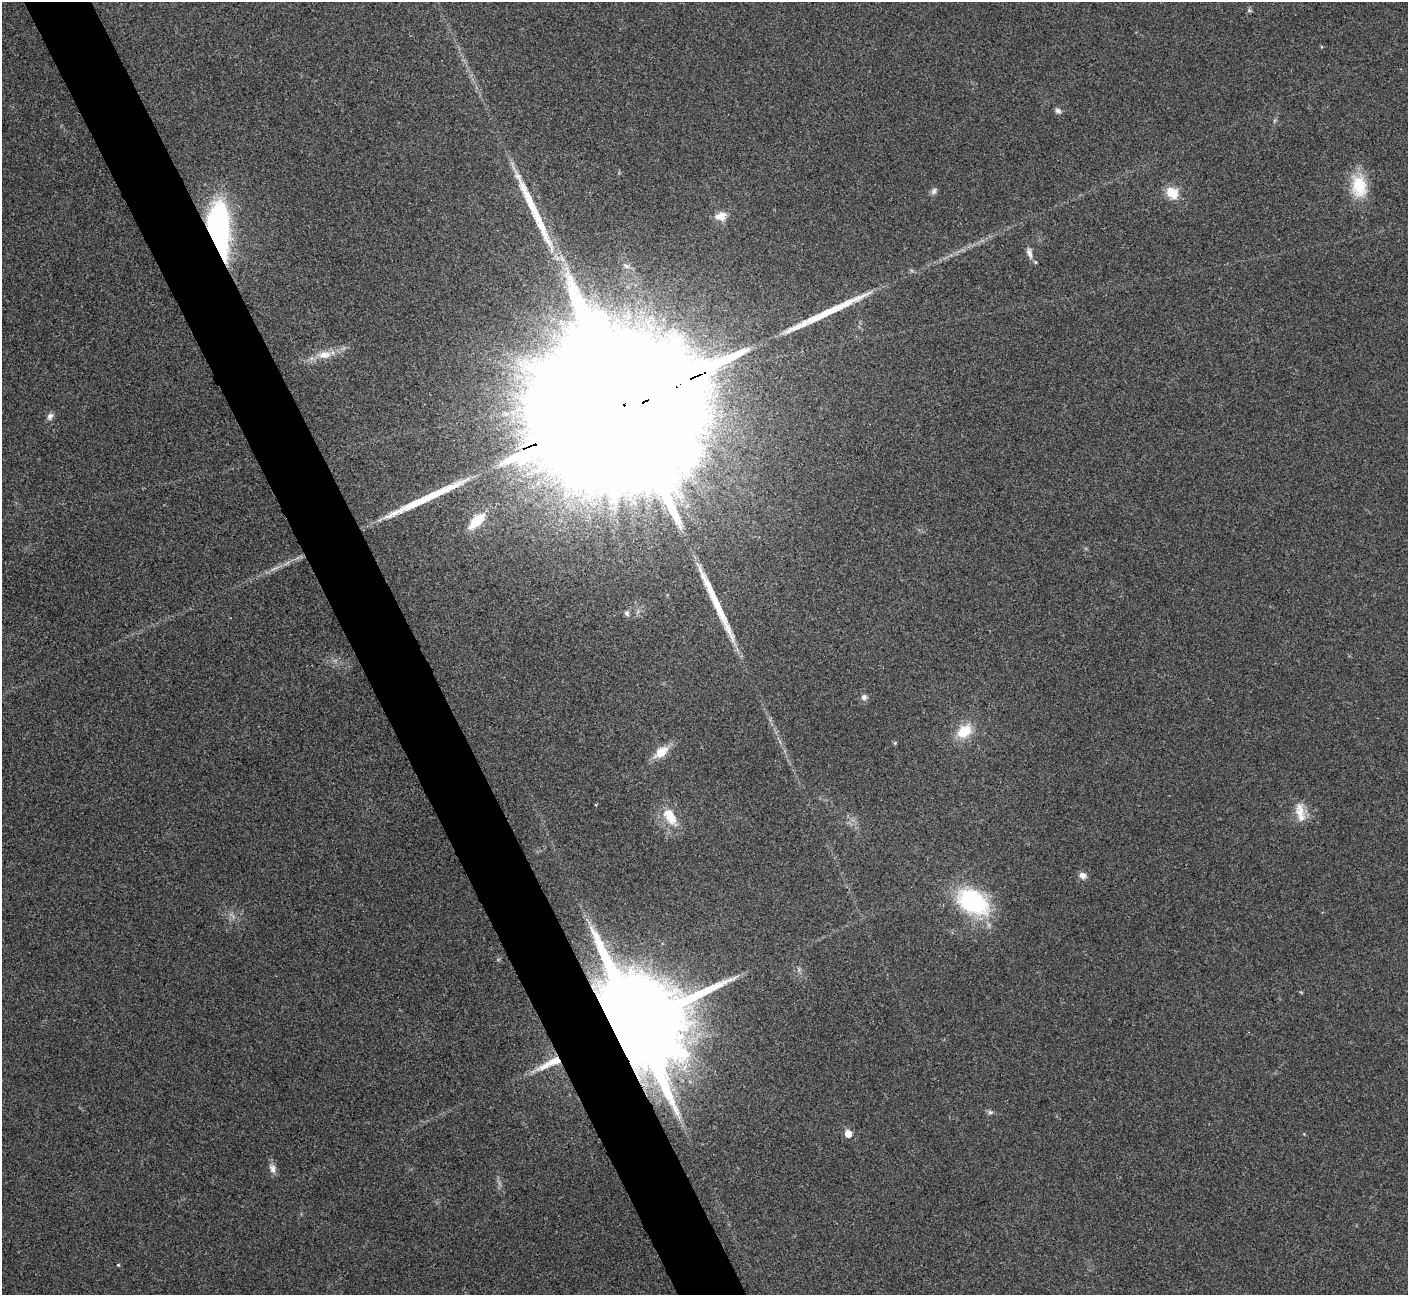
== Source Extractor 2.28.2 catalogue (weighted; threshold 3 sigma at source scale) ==
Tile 11 of 4 x 4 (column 3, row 3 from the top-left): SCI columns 2816-4221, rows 1453-2745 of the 5634 x 5622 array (HDU 1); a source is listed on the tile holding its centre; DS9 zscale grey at full resolution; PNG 1410 x 1297 px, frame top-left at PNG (2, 2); no overlay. Shown black and unused: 5% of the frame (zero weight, under 3 of 4 exposures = <1% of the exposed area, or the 3 px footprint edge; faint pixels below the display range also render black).
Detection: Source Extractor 2.28.2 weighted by HDU 2 'WHT'; one run over the whole footprint, this tile lists its part. Background 0.0537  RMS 0.0067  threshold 0.0302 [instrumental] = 3 sigma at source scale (4.5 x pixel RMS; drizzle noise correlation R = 1.50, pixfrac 1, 0.05/0.05 arcsec/px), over >= 5 px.
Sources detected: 33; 4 long thin detections or spike segments (spike, bleed or trail) — not listed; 1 inside a brighter listed object's ellipse — not listed separately; the other 28 listed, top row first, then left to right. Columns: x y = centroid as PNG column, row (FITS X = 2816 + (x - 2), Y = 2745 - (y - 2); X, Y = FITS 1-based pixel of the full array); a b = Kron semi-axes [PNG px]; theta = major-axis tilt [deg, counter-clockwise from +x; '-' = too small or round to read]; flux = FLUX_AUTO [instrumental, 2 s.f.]
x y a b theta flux
1249 10 6 5 - 1.1
1058 111 9 6 -34 2.1
1359 186 29 19 -80 23
934 191 9 6 62 2.1
1172 193 17 14 -42 11
721 216 15 11 8 6.4
219 230 53 19 -87 160
1029 253 14 6 -72 3.3
626 266 12 5 -33 2.8
324 355 19 10 8 8.6
619 408 114 31 23 150000
50 416 9 7 62 2.6
477 521 20 9 45 19
627 613 7 6 - 1.8
864 697 8 8 - 2.3
964 731 19 13 40 16
661 752 16 9 37 12
596 805 3 3 - 0.52
1300 811 22 12 -80 9.7
670 817 28 14 -57 15
1083 875 8 8 - 3.9
973 902 28 18 -31 85
636 1023 26 23 -57 19000
550 1063 41 8 25 15
990 1112 7 6 - 1.5
848 1134 6 5 - 9.1
272 1169 12 8 -84 3.6
118 1265 4 3 - 0.65
Overlapping masked pixels (flux is a lower limit): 4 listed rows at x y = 219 230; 619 408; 636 1023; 550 1063